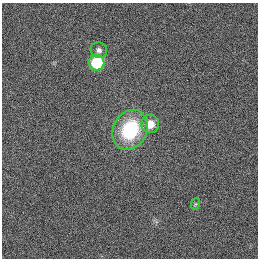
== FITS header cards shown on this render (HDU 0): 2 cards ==
NAXIS1  =                  256
NAXIS2  =                  256

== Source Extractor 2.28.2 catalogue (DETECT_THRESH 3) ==
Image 256 x 256 px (HDU 0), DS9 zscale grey, 1 PNG px = 1 image px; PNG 260 x 260 px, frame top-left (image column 1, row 256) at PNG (2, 3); each listed source drawn as its Kron ellipse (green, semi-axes under 4 px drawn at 4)
Background 1130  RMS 5.2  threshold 15.6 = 3 sigma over >= 5 px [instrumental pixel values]
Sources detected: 5; all 5 listed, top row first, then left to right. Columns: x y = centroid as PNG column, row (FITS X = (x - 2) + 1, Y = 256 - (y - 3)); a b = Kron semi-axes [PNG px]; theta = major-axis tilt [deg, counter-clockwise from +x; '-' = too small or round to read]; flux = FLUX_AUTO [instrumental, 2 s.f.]
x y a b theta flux
99 50 8 7 - 1400
97 63 8 7 - 18000
150 124 9 9 - 5100
130 130 21 17 62 25000
195 204 6 4 71 420